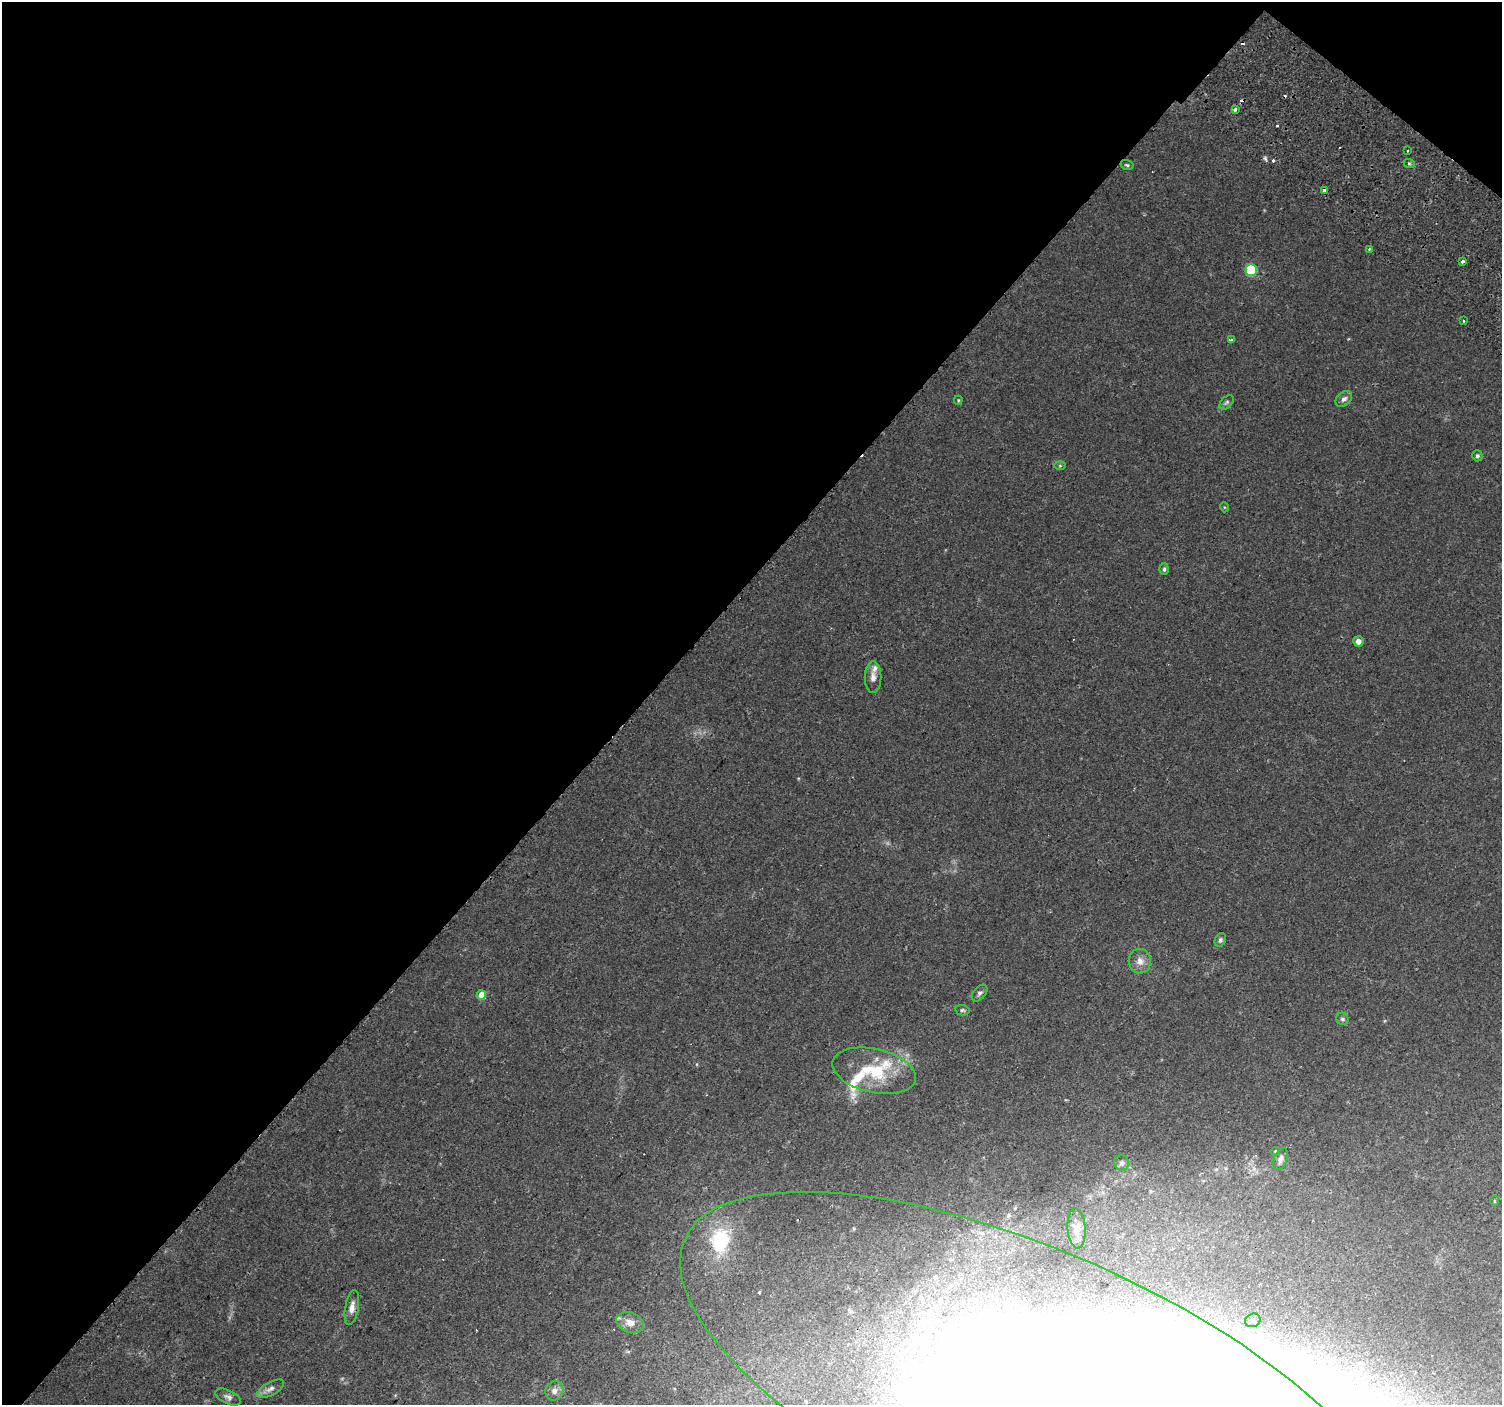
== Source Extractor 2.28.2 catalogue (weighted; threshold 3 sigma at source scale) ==
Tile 2 of 4 x 4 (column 2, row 1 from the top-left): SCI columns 1592-3091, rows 4546-5948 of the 6176 x 6218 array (HDU 1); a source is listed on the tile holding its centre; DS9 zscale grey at full resolution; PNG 1504 x 1407 px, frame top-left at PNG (2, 2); each listed source drawn as its Kron ellipse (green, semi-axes under 4 px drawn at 4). Shown black and unused: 44% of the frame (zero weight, under 2 of 3 exposures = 6% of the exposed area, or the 3 px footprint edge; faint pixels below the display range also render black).
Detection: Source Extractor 2.28.2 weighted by HDU 2 'WHT'; one run over the whole footprint, this tile lists its part. Background 0.023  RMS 0.003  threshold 0.0135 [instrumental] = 3 sigma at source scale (4.5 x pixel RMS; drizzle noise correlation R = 1.50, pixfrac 1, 0.0396/0.0396 arcsec/px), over >= 5 px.
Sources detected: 51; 2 inside a brighter object's white glare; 6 cosmic-ray / hot-pixel residue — neither listed nor drawn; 5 inside a brighter listed object's ellipse — not listed separately; the other 38 listed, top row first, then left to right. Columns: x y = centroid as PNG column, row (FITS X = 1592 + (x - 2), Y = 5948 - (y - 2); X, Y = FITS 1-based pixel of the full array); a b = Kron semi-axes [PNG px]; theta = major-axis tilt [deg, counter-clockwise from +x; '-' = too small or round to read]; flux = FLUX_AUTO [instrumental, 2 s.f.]
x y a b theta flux
1236 109 3 3 - 4.2
1407 150 3 3 - 0.6
1409 163 6 3 -19 0.4
1127 165 6 5 - 0.48
1324 190 3 3 - 1.4
1369 249 3 2 - 0.26
1462 262 3 3 - 2.4
1251 270 6 5 - 16
1463 321 3 2 - 0.3
1231 340 3 2 - 0.53
1344 399 9 6 41 1.1
958 400 5 3 - 0.29
1227 402 8 5 45 0.63
1477 456 5 5 - 0.59
1060 466 6 4 0 0.36
1224 507 5 3 - 0.23
1164 569 6 5 - 0.51
1358 641 5 5 - 1.8
873 677 16 8 90 1.9
1220 940 7 5 63 0.66
1140 961 12 11 - 2.3
980 993 10 6 49 0.83
481 995 5 4 - 3.8
962 1010 7 5 -12 0.54
1342 1019 6 6 - 0.58
874 1071 42 22 -12 15
1276 1151 4 4 - 0.48
1281 1159 11 6 70 1.1
1122 1163 8 7 - 0.89
1494 1201 5 3 - 0.31
1076 1228 20 9 -85 2.8
352 1307 17 7 80 2
1253 1320 8 6 25 0.93
630 1322 14 9 -20 2.9
270 1389 15 6 29 1.6
554 1391 10 8 60 1.8
1038 1395 386 142 -24 1000
228 1397 13 7 -26 1.2
Overlapping masked pixels (flux is a lower limit): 1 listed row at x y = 1038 1395
Isophote crosses this tile's border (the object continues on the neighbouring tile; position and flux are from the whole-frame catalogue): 1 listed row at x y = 1038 1395